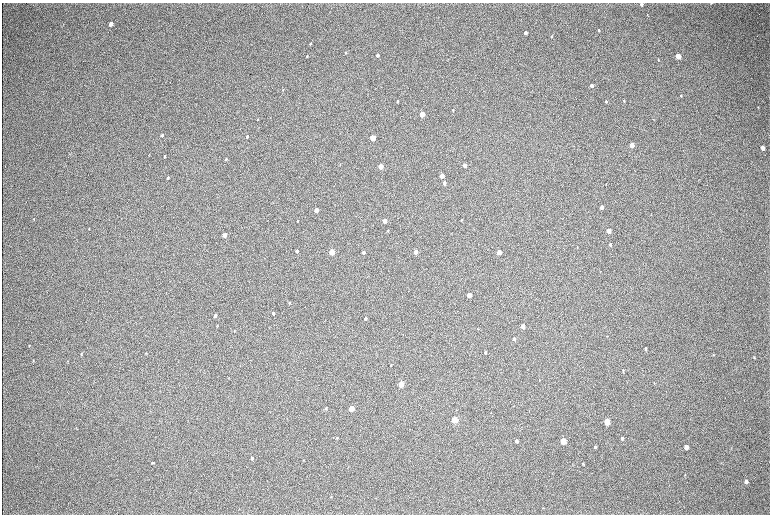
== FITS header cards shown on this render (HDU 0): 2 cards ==
NAXIS1  =                 1536 / length of data axis 1
NAXIS2  =                 1024 / length of data axis 2

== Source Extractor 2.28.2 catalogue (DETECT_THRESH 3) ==
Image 1536 x 1024 px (HDU 0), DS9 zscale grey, zoomed out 1/2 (1 PNG px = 2 x 2 image px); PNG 772 x 516 px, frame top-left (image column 1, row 1023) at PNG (2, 3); no overlay
Background 315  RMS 23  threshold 69.2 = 3 sigma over >= 5 px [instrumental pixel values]
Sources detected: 94; all 94 listed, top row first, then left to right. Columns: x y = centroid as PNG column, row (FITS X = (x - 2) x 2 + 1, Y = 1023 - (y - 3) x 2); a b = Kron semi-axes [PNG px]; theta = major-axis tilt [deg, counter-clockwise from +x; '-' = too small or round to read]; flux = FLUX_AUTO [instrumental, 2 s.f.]
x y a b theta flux
641 4 3 2 - 7400
647 15 3 2 - 2000
111 24 4 3 - 41000
599 30 3 2 - 3700
525 33 3 3 - 15000
551 36 3 3 - 3700
310 44 3 3 - 5000
345 53 3 2 - 4100
377 55 3 2 - 10000
307 56 3 3 - 2900
678 56 4 3 - 64000
658 60 3 2 - 2800
591 85 3 3 - 17000
283 90 3 2 - 2100
681 96 4 3 - 3900
624 100 3 3 - 3100
397 101 3 2 - 5300
606 101 4 2 - 5100
758 107 3 2 - 1900
453 110 3 2 - 2900
422 114 3 3 - 130000
257 120 3 2 - 2500
162 135 4 3 - 8100
247 137 3 2 - 6100
372 138 3 3 - 200000
632 145 3 3 - 80000
762 148 4 3 - 26000
71 153 3 2 - 2200
149 155 3 2 - 2200
165 156 3 2 - 5300
226 159 3 3 - 5300
464 165 3 3 - 34000
380 166 3 3 - 120000
441 176 3 3 - 62000
168 178 3 2 - 5600
444 183 3 3 - 18000
601 207 3 3 - 22000
316 210 3 3 - 66000
461 220 2 2 - 3400
297 221 2 2 - 2300
384 221 3 3 - 59000
89 228 3 2 - 2300
388 231 3 2 - 4300
609 231 4 3 - 62000
224 235 3 3 - 56000
610 245 3 3 - 7100
577 247 3 2 - 2300
297 251 3 2 - 12000
331 252 3 3 - 170000
363 252 3 3 - 14000
415 252 3 3 - 67000
499 252 3 3 - 82000
469 295 3 3 - 80000
289 303 3 2 - 4200
273 313 3 3 - 8200
215 315 3 2 - 11000
365 318 3 2 - 8700
217 326 3 3 - 3400
523 326 3 3 - 39000
477 329 3 2 - 2500
234 331 3 2 - 2700
514 339 3 3 - 15000
29 346 4 3 - 2800
645 348 3 2 - 7000
485 352 3 2 - 7100
81 353 4 3 - 4200
146 353 3 3 - 3100
713 355 3 3 - 3000
754 357 3 3 - 3300
33 360 3 2 - 2500
68 361 3 2 - 2000
391 365 3 3 - 3200
623 370 4 2 - 3200
654 383 3 3 - 2500
401 384 4 3 - 210000
326 408 4 3 - 5300
351 408 4 3 - 130000
454 420 4 3 - 300000
606 422 4 3 - 200000
337 438 4 4 - 4200
622 438 4 3 - 8700
516 441 3 3 - 12000
563 441 4 3 - 150000
595 447 3 3 - 5700
686 447 4 3 - 29000
252 458 3 3 - 9700
303 460 3 2 - 1800
153 463 4 3 - 5300
583 464 3 3 - 3600
348 467 3 3 - 2200
685 475 4 2 - 2500
746 481 4 3 - 15000
331 496 3 3 - 2600
543 508 3 2 - 2100